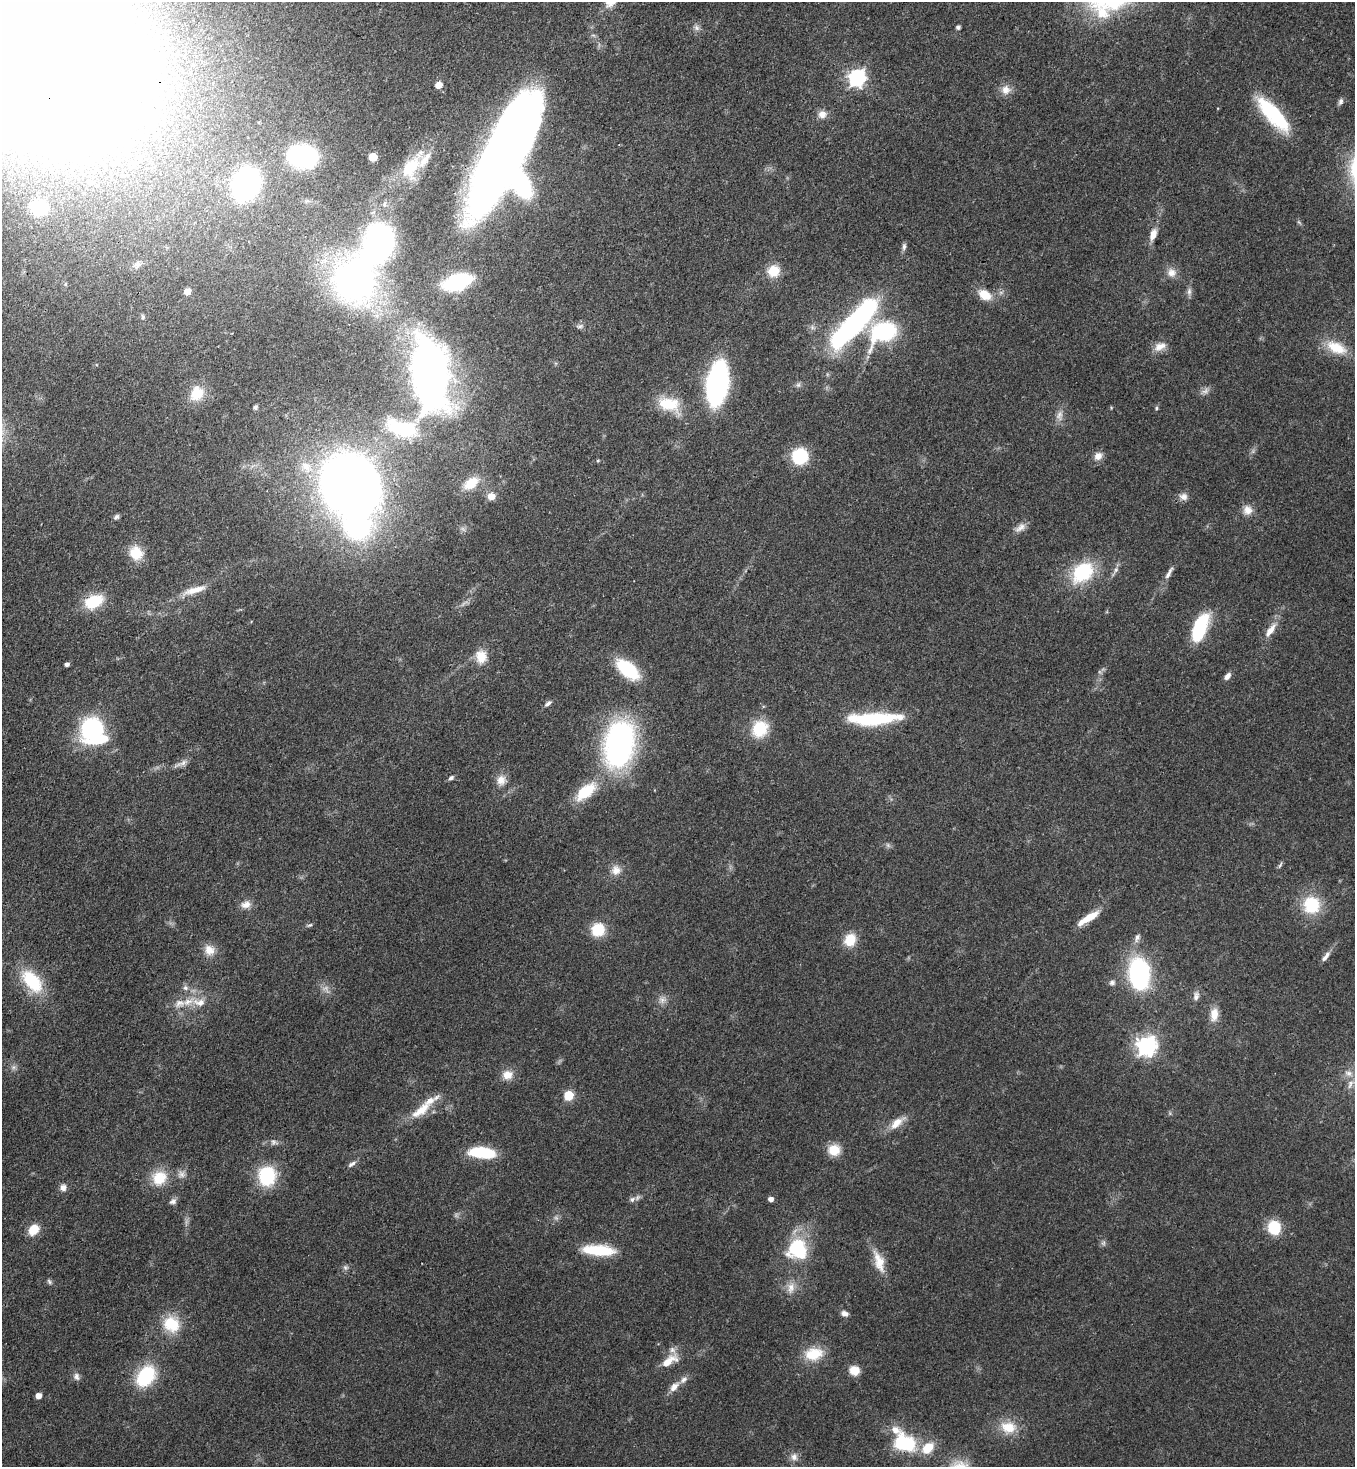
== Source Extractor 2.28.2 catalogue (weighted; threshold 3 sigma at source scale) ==
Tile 11 of 4 x 4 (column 3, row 3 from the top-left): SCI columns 3072-4424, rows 1525-2989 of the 6003 x 5980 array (HDU 1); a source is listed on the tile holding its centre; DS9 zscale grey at full resolution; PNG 1357 x 1469 px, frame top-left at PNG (2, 2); no overlay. Shown black and unused: <1% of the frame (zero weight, under 3 of 4 exposures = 7% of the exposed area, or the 3 px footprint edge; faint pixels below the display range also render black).
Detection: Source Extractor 2.28.2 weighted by HDU 2 'WHT'; one run over the whole footprint, this tile lists its part. Background 0.0796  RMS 0.0039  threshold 0.0176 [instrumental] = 3 sigma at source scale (4.5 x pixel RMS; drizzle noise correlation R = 1.50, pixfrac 1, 0.05/0.05 arcsec/px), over >= 5 px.
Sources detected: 153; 5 too faint to see at this stretch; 9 inside a brighter object's white glare — not listed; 8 inside a brighter listed object's ellipse — not listed separately; the other 131 listed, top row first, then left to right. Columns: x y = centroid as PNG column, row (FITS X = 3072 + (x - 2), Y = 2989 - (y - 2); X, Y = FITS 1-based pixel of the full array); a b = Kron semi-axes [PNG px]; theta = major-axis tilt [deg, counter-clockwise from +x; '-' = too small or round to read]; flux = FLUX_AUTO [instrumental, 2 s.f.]
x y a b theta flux
611 2 16 12 37 5.1
958 27 4 3 - 1.1
696 28 9 6 -42 1.4
31 48 130 81 -33 2100
857 77 7 7 - 130
439 85 5 5 - 4.1
1006 90 13 12 - 3.6
1341 101 9 6 82 1.3
822 114 11 10 - 3
1273 114 44 14 -47 32
505 155 89 32 63 440
303 156 19 14 -10 84
373 157 6 5 - 11
410 167 39 18 57 20
246 184 17 14 66 160
39 208 10 10 - 29
1153 235 15 8 72 3.9
904 246 10 5 81 1.2
137 264 12 6 70 1.6
773 271 14 13 - 7.1
1171 272 13 12 - 3.4
353 280 32 27 65 210
457 282 17 9 17 60
65 284 5 3 - 0.43
187 291 5 5 - 4
1189 291 10 6 89 1.4
985 295 16 11 -32 6.8
143 317 7 5 -69 0.79
856 322 53 15 47 110
580 326 9 5 14 1
884 331 18 13 28 59
1160 346 17 9 19 3.8
1336 348 30 14 -25 10
430 374 62 29 -85 260
717 383 26 13 81 120
197 393 18 15 58 8.3
669 404 28 16 -12 13
255 407 5 4 - 0.88
1156 408 5 4 - 0.55
1059 415 14 9 75 2.7
402 428 45 21 -15 25
800 456 11 10 - 30
1098 456 11 10 - 2.9
598 461 5 4 - 0.43
306 467 19 13 -44 7.4
471 483 19 11 36 7.5
349 484 39 34 -59 480
491 496 10 9 - 3
1183 497 11 10 - 2.3
1247 510 12 12 - 3.4
116 517 7 5 36 0.92
1020 528 18 8 33 2.7
136 553 17 15 -53 8.5
1116 570 8 6 69 1.2
1082 572 29 20 44 23
1169 573 21 5 61 2.4
194 590 32 8 16 6
94 601 19 12 24 16
1199 628 24 10 70 34
1270 630 22 8 55 4.6
481 657 15 12 -86 6.8
67 664 4 4 - 1.2
628 669 23 12 -40 26
1227 676 11 6 50 1.9
548 703 9 5 38 1.3
874 719 58 12 2 30
91 729 18 16 51 54
760 729 18 16 66 14
619 744 39 23 82 120
181 763 23 5 23 2.3
451 778 7 5 39 1.1
501 780 14 12 76 3.7
586 792 25 12 40 15
1280 865 10 4 58 0.76
616 870 13 12 - 3.5
246 905 14 10 12 3.1
1311 905 21 20 - 17
1090 917 23 8 33 6.9
310 925 8 4 26 0.67
598 929 14 13 - 12
1137 938 11 6 74 1.7
850 940 14 12 60 8
209 950 14 13 - 4.6
1325 957 16 6 51 2.1
1139 974 22 14 -86 73
32 981 29 16 -50 20
1112 982 8 7 - 1.2
185 988 8 7 - 1.5
1196 996 12 7 79 1.9
662 1000 11 9 -6 2.3
200 1002 18 10 -3 5.1
180 1003 15 11 12 4.5
1214 1014 17 10 86 4.8
1146 1045 7 7 - 210
14 1067 7 5 89 1
1348 1073 11 8 -26 2.6
508 1075 13 12 - 4.3
569 1095 6 5 - 20
421 1110 34 12 38 9.4
897 1123 21 9 41 5.3
273 1142 7 7 - 1.2
834 1150 13 12 - 6.9
482 1152 21 8 -5 27
352 1164 12 5 33 1.5
267 1176 16 14 87 29
159 1178 19 17 37 10
63 1187 8 8 - 2.1
632 1199 8 7 - 1.4
771 1199 5 5 - 1.9
173 1201 10 7 30 1.5
1274 1227 16 14 -85 11
34 1230 11 9 46 7.8
1103 1243 6 6 - 0.96
797 1249 24 23 - 24
599 1250 35 11 -4 17
879 1261 31 12 -73 7.4
345 1268 8 7 - 1.1
49 1282 8 5 -50 0.84
791 1288 16 10 79 3.6
844 1313 9 7 -26 1.7
171 1324 20 17 -33 13
814 1354 24 16 9 10
669 1361 22 9 33 6.5
854 1370 10 9 - 5.6
76 1376 11 8 -73 1.6
146 1376 20 14 54 28
674 1387 16 8 48 3.4
38 1396 5 4 - 3.2
1008 1427 23 16 -7 8.8
904 1443 25 18 -21 24
794 1457 11 9 -62 2.3
Overlapping masked pixels (flux is a lower limit): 1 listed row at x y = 31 48
Isophote crosses this tile's border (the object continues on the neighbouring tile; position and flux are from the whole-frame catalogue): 2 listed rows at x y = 611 2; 31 48